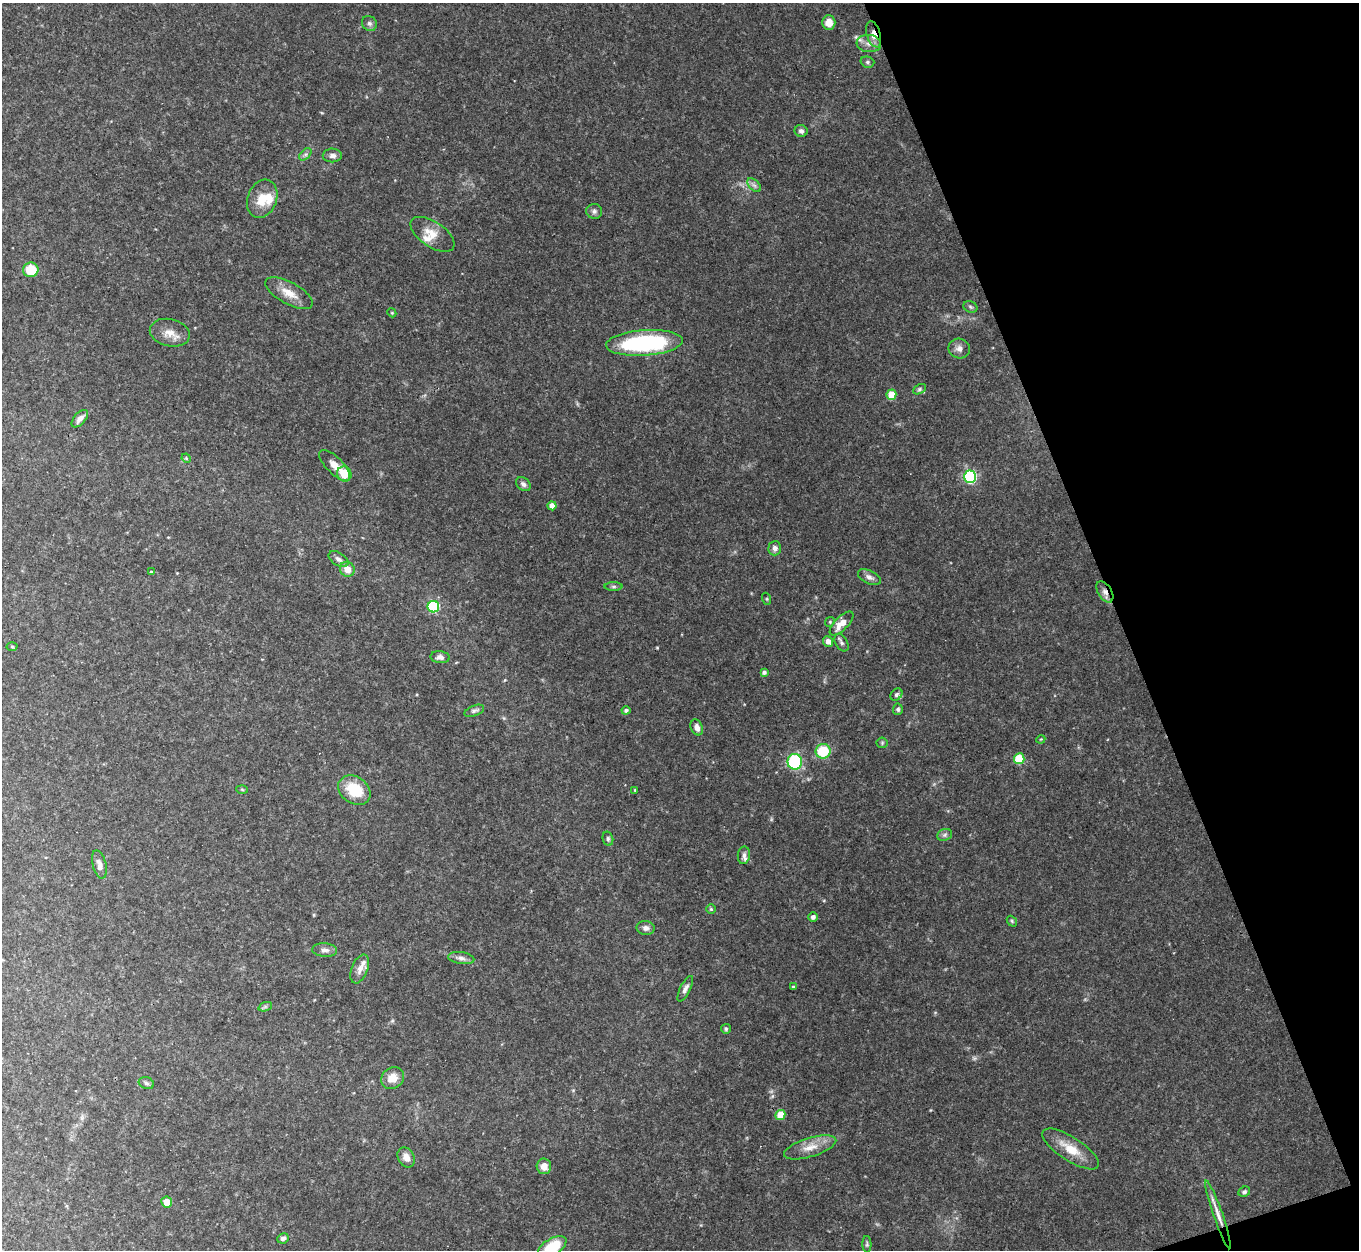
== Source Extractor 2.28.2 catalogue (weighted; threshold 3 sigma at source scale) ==
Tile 12 of 4 x 4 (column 4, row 3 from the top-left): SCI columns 4073-5429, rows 1397-2644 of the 5431 x 5414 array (HDU 1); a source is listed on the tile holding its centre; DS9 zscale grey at full resolution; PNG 1361 x 1252 px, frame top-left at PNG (2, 3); each listed source drawn as its Kron ellipse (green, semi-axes under 4 px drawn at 4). Shown black and unused: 18% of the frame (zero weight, under 3 of 4 exposures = <1% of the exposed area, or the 3 px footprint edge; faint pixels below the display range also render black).
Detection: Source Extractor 2.28.2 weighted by HDU 2 'WHT'; one run over the whole footprint, this tile lists its part. Background 0.0749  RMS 0.0065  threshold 0.0291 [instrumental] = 3 sigma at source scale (4.5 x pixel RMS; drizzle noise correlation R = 1.50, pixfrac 1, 0.05/0.05 arcsec/px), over >= 5 px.
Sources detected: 94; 1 too faint to see at this stretch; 2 cosmic-ray / hot-pixel residue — neither listed nor drawn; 6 inside a brighter listed object's ellipse — not listed separately; the other 85 listed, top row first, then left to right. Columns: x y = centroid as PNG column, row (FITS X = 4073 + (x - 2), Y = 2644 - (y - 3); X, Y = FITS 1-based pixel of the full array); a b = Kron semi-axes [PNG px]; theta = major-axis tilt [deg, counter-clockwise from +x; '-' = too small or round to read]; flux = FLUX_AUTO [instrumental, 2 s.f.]
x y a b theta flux
829 22 7 6 - 6.6
369 23 8 7 - 2
874 34 13 6 -74 5.5
869 43 12 8 -5 4.4
867 62 7 5 -15 1.3
801 131 6 6 - 2
305 154 7 4 45 1.4
332 155 9 7 0 2.5
754 185 8 5 -44 1.9
262 199 20 14 68 12
594 211 8 7 - 1.9
432 234 25 12 -34 9.4
31 270 7 7 - 16
289 293 26 11 -29 9.2
970 307 7 5 -22 1.2
392 313 4 3 - 0.57
170 333 20 13 -13 8
644 343 38 12 4 80
959 348 11 10 - 3.6
919 389 7 4 28 1.1
891 395 5 5 - 16
80 419 10 5 48 3.8
186 458 5 4 - 0.66
335 465 20 8 -45 6.8
344 474 7 7 - 11
970 477 6 6 - 110
523 484 8 6 -43 2.1
552 506 4 4 - 5.9
775 548 7 6 - 3
338 559 11 6 -33 2.5
347 569 8 7 - 7
151 572 3 3 - 0.88
869 577 12 6 -25 2.9
613 586 9 4 0 1.3
1105 592 12 6 -57 3.3
767 599 6 4 -72 0.77
433 607 6 5 - 66
830 622 5 4 - 0.82
841 623 15 6 45 9
828 641 5 5 - 3.7
841 643 9 6 -57 1.9
12 647 5 3 - 0.6
440 657 9 6 -7 2.5
764 672 4 4 - 1.6
896 695 7 5 46 1.4
898 709 6 5 - 1.3
626 710 4 4 - 1.5
474 711 10 5 21 1.7
697 727 8 6 -68 3
1041 739 4 3 - 0.53
882 743 5 5 - 0.97
823 751 7 7 - 25
1019 759 5 5 - 26
795 762 8 7 - 52
242 789 6 3 -4 0.69
354 790 17 13 -35 22
635 790 3 3 - 0.57
945 835 8 6 21 1.6
608 839 7 5 -76 1.2
744 855 9 6 82 2.3
99 864 14 6 -76 3.8
711 909 5 5 - 0.93
813 917 4 4 - 2.3
1012 921 6 4 -50 0.86
646 928 9 7 -2 2.7
325 950 12 7 -4 3
461 958 13 6 -7 2.8
360 969 15 8 68 4.4
793 987 3 3 - 0.92
685 989 14 5 64 2.6
265 1007 7 4 19 1.2
726 1029 5 5 - 0.96
393 1078 12 10 39 7.3
146 1083 8 5 -18 1.5
780 1115 5 4 - 13
810 1147 27 9 17 9
1071 1149 33 11 -33 14
406 1157 11 8 -60 4.7
544 1166 8 7 - 5.4
1244 1192 6 5 - 1.4
167 1202 5 5 - 7.7
1218 1214 36 4 -71 7.4
283 1238 6 5 - 1.9
867 1244 8 4 -89 1.1
552 1247 16 8 31 24
Overlapping masked pixels (flux is a lower limit): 3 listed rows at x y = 874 34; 1105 592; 1218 1214
Isophote crosses this tile's border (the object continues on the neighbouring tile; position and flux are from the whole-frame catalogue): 1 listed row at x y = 552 1247